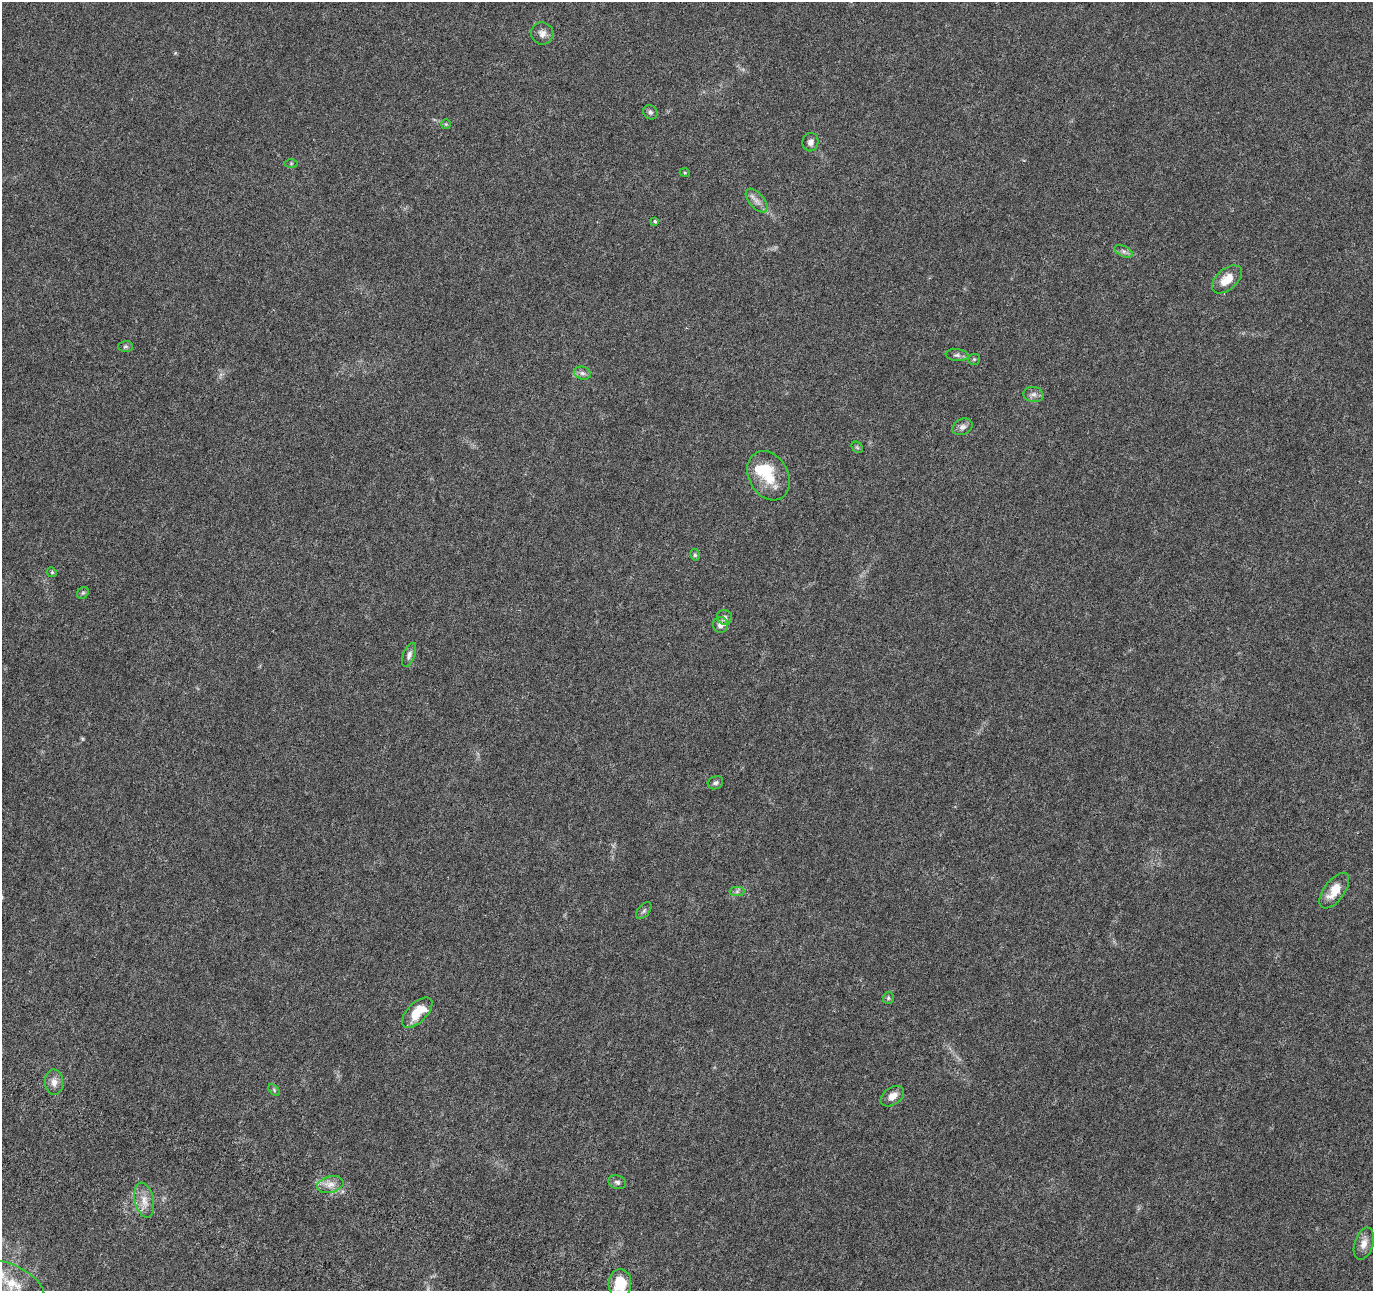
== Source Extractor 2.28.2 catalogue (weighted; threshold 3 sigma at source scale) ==
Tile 7 of 4 x 4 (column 3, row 2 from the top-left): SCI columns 2934-4304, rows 2982-4270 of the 5873 x 6022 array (HDU 1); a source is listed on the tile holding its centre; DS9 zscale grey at full resolution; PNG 1375 x 1293 px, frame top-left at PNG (2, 2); each listed source drawn as its Kron ellipse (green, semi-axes under 4 px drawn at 4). Nothing masked; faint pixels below the display range render black.
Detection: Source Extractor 2.28.2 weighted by HDU 2 'WHT'; one run over the whole footprint, this tile lists its part. Background 0.00921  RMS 0.0012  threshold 0.00494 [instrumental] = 3 sigma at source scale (4.09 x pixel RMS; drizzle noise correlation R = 1.36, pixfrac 0.8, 0.0396/0.0396 arcsec/px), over >= 5 px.
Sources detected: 41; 2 inside a brighter object's white glare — neither listed nor drawn; the other 39 listed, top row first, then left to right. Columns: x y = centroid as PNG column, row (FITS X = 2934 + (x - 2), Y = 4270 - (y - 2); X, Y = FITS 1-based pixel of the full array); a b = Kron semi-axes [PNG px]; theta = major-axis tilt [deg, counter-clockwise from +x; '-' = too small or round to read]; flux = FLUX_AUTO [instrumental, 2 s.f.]
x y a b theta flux
542 33 11 11 - 0.64
650 112 8 6 -43 0.25
446 124 5 5 - 0.12
810 142 9 8 - 0.5
291 163 6 4 0 0.15
685 173 5 3 - 0.096
756 200 14 7 -50 0.64
655 221 3 3 - 0.16
1123 251 10 5 -27 0.32
1227 279 18 10 41 1.7
125 346 7 5 1 0.21
957 355 11 6 -5 0.35
974 359 6 5 - 0.15
582 373 9 6 -15 0.35
1033 395 10 7 -10 0.48
962 427 10 8 25 0.45
857 447 6 5 - 0.17
768 476 26 19 -61 3.2
695 555 6 4 -77 0.17
52 572 5 4 - 0.13
83 593 6 5 - 0.17
725 617 8 7 - 0.32
720 625 8 7 - 0.57
409 655 12 6 69 0.45
715 783 8 6 24 0.27
737 891 7 4 1 0.22
1334 891 21 10 54 1.9
644 911 10 5 52 0.25
888 998 6 5 - 0.18
417 1012 19 9 44 2.7
54 1082 13 9 -87 0.75
274 1090 7 4 -47 0.17
892 1096 13 8 36 0.92
617 1182 9 7 -19 0.3
330 1184 13 8 14 0.84
144 1200 18 9 -78 1.2
1364 1244 16 9 72 0.87
12 1284 35 18 -28 3.6
620 1284 14 11 87 3.4
Isophote crosses this tile's border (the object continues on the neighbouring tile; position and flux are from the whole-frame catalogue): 2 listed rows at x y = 12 1284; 620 1284